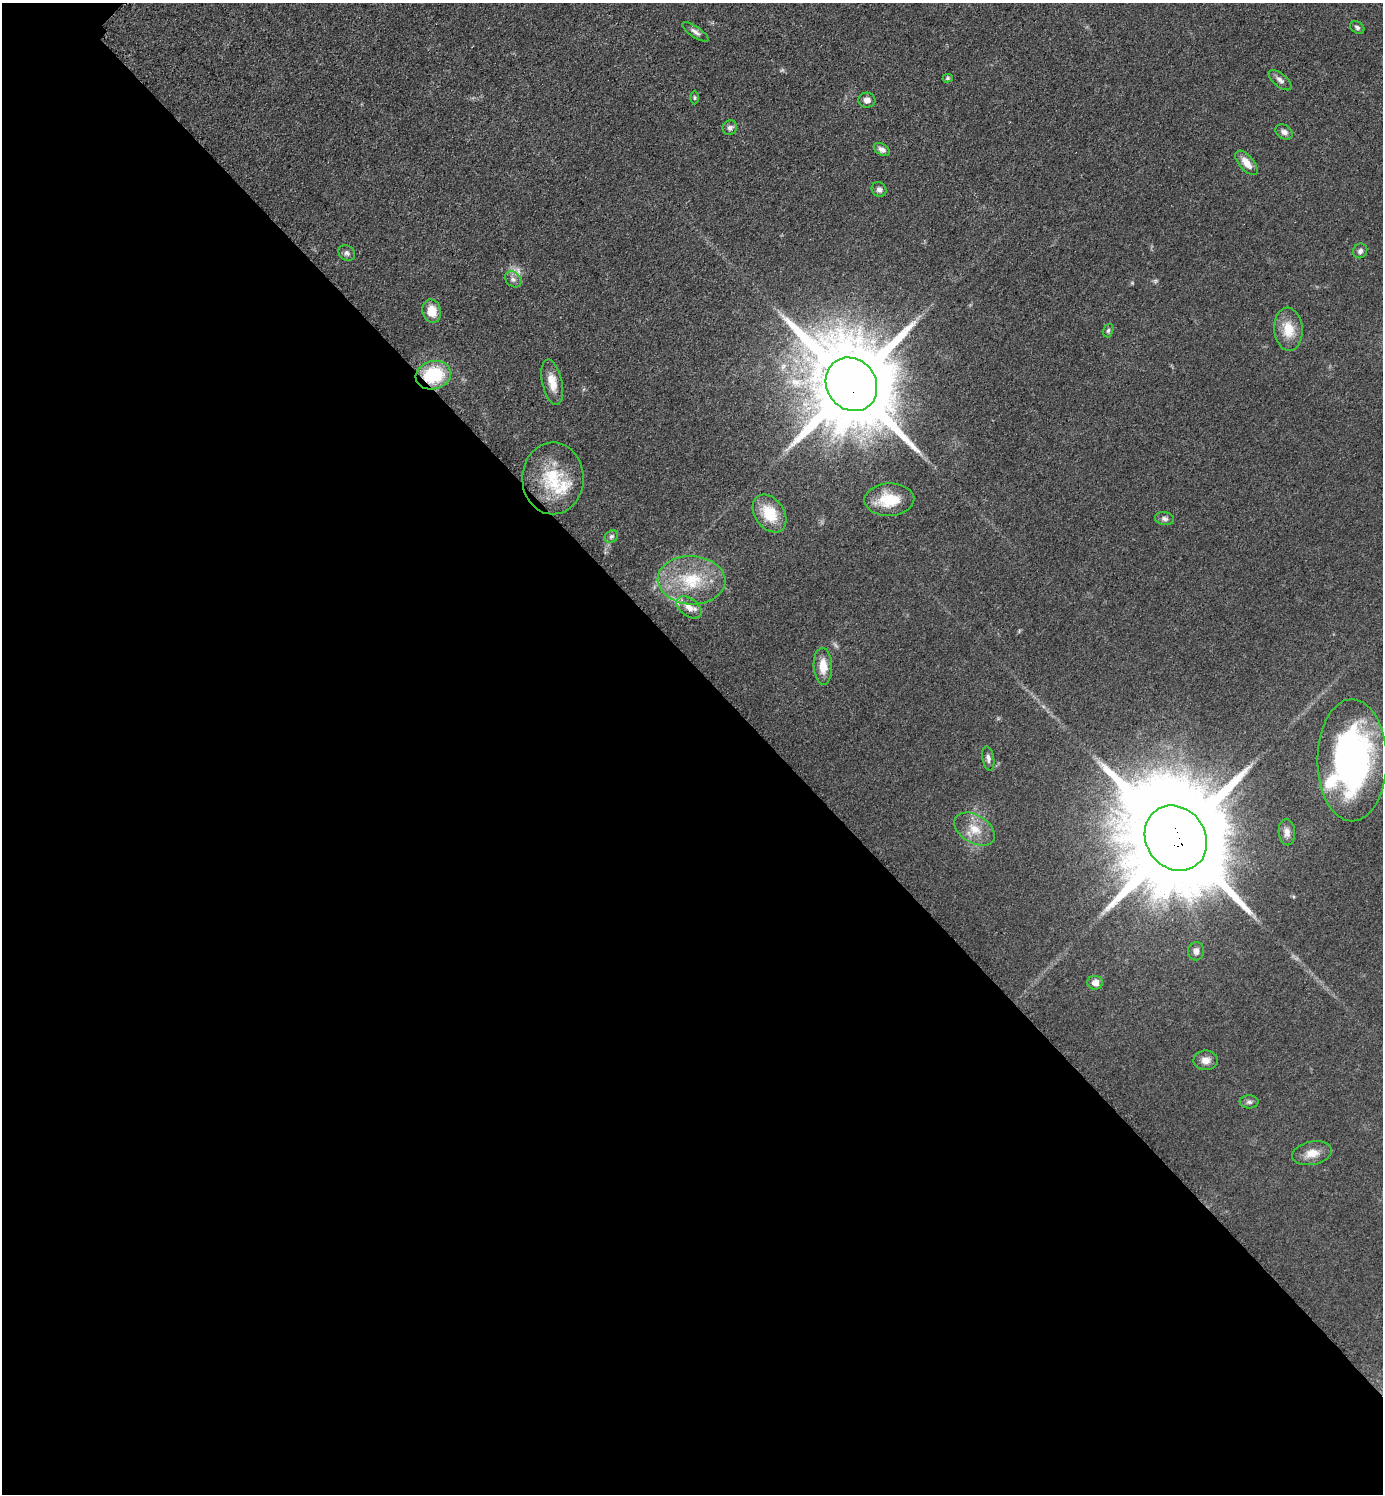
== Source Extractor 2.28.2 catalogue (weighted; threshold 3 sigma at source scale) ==
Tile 14 of 4 x 4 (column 2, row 4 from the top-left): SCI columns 1592-2972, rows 21-1512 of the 6048 x 6047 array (HDU 1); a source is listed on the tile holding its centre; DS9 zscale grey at full resolution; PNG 1385 x 1496 px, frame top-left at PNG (2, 3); each listed source drawn as its Kron ellipse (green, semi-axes under 4 px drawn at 4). Shown black and unused: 56% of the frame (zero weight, under 3 of 5 exposures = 4% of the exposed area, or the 3 px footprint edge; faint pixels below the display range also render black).
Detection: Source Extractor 2.28.2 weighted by HDU 2 'WHT'; one run over the whole footprint, this tile lists its part. Background 0.0497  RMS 0.0055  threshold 0.0245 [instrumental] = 3 sigma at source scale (4.5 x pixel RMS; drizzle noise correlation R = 1.50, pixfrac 1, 0.05/0.05 arcsec/px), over >= 5 px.
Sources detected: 42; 1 inside a brighter object's white glare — neither listed nor drawn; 3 inside a brighter listed object's ellipse — not listed separately; the other 38 listed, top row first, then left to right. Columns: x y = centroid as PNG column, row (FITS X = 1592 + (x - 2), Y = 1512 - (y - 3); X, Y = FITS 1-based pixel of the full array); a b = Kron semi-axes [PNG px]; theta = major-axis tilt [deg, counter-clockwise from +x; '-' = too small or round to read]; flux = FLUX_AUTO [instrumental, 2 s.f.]
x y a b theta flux
1357 27 8 5 -33 1.3
695 32 15 5 -34 2.2
948 78 5 4 - 0.81
1280 80 14 6 -40 2.4
695 98 7 3 -89 0.66
867 100 8 7 - 3
730 128 8 7 - 2.1
1284 132 9 6 -31 2.2
882 150 9 5 -32 2.4
1246 163 15 7 -50 5.9
879 189 8 7 - 1.7
1360 251 7 7 - 1.7
347 253 9 7 -39 1.7
513 279 9 7 -41 2.2
432 311 11 9 -76 8
1288 329 21 14 -85 12
1108 331 7 5 72 1.1
433 375 18 14 14 30
552 382 23 10 -77 7.6
851 384 28 24 -54 8200
553 478 36 30 89 30
889 500 25 16 2 17
770 513 21 14 -55 16
1164 519 9 6 -8 1.7
611 536 7 5 36 1.3
691 580 34 24 -3 31
689 607 14 9 -36 5.1
823 666 18 9 -87 8
988 758 12 6 -80 2
1352 760 61 34 90 160
975 829 22 14 -31 10
1287 832 13 8 -86 3.5
1176 838 34 29 -55 13000
1196 951 9 8 - 2.4
1095 983 8 7 - 4.4
1206 1060 12 9 3 4.3
1249 1102 9 6 0 1.7
1312 1153 20 11 12 6.7
Overlapping masked pixels (flux is a lower limit): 3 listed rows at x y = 433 375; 851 384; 1176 838